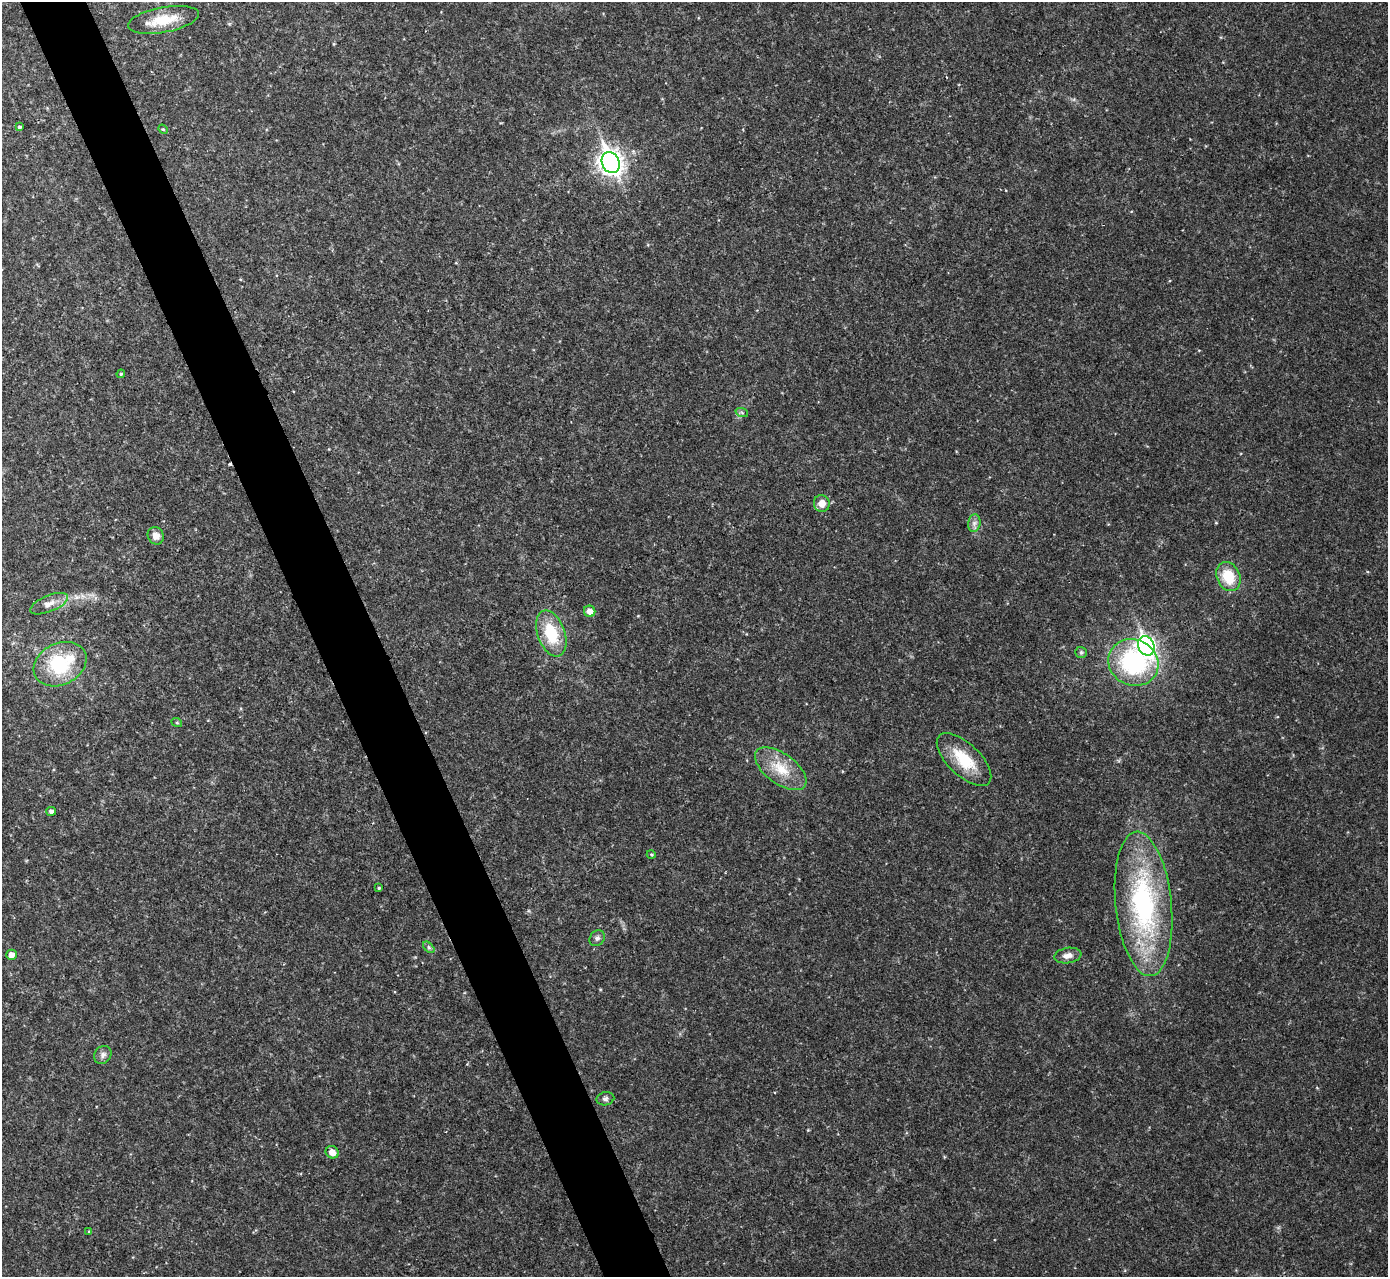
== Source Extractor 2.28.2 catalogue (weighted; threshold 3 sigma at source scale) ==
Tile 11 of 4 x 4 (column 3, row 3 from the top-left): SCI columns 2771-4156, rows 1426-2700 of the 5544 x 5529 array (HDU 1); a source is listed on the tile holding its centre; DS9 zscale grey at full resolution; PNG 1390 x 1279 px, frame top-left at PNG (2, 2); each listed source drawn as its Kron ellipse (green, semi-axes under 4 px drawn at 4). Shown black and unused: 5% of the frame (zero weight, under 2 of 3 exposures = <1% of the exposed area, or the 3 px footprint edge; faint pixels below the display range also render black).
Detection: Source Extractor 2.28.2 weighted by HDU 2 'WHT'; one run over the whole footprint, this tile lists its part. Background 0.0829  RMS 0.0087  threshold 0.0391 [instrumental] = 3 sigma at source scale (4.5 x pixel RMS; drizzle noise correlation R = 1.50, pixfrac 1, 0.05/0.05 arcsec/px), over >= 5 px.
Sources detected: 33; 1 cosmic-ray / hot-pixel residue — neither listed nor drawn; the other 32 listed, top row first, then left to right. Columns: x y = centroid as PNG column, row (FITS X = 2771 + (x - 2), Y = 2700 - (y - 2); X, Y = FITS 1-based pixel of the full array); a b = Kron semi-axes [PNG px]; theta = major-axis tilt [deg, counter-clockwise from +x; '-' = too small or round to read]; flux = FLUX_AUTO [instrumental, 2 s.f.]
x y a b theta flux
163 20 36 12 11 23
19 127 4 3 - 2.4
163 129 5 4 - 1
611 162 11 8 -65 630
121 374 4 3 - 1.1
742 413 6 4 -20 1.4
822 503 8 8 - 8.2
974 523 9 6 83 3.4
156 536 9 7 -59 6.3
1228 577 15 11 -67 25
49 604 20 8 22 7.6
590 611 6 5 - 5.6
551 634 24 14 -70 35
1146 646 10 8 -66 290
1081 652 6 5 - 1.5
1133 662 25 23 -25 100
60 664 28 20 27 58
177 723 5 3 - 0.81
964 760 34 16 -44 30
781 769 30 15 -36 24
51 811 5 4 - 3.1
651 854 4 3 - 0.92
379 888 3 3 - 0.92
1144 904 72 28 -84 150
597 938 8 7 - 2.7
429 947 7 4 -45 1.5
11 955 5 5 - 6.1
1068 955 14 7 9 5.6
103 1055 9 8 - 3.5
605 1099 9 6 11 2.7
332 1152 7 6 - 6.4
89 1231 4 3 - 0.81